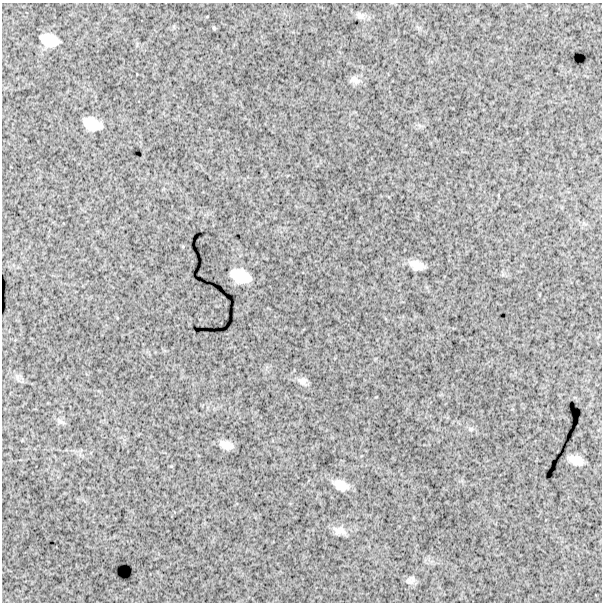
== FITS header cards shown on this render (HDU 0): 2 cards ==
NAXIS1  =                  600
NAXIS2  =                  600

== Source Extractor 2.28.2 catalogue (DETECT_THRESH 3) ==
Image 600 x 600 px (HDU 0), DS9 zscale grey, 1 PNG px = 1 image px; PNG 604 x 604 px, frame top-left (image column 1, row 600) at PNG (2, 3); no overlay
Background 1800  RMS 220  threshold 674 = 3 sigma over >= 5 px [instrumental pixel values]
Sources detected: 15; all 15 listed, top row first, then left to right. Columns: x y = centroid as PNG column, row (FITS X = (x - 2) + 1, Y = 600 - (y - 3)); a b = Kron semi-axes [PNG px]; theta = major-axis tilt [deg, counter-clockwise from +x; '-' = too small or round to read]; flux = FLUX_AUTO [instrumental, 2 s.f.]
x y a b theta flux
360 15 12 8 -23 66000
214 28 5 4 - 18000
49 40 18 11 -17 300000
354 80 14 8 -25 69000
92 124 16 10 -21 280000
417 265 13 7 -20 150000
240 276 18 10 -20 350000
302 381 13 8 -14 72000
60 422 10 3 -21 35000
471 429 8 6 -16 38000
226 445 11 6 -24 120000
576 460 12 7 -20 160000
341 485 15 10 -29 170000
339 531 17 10 -6 120000
411 580 13 9 37 66000